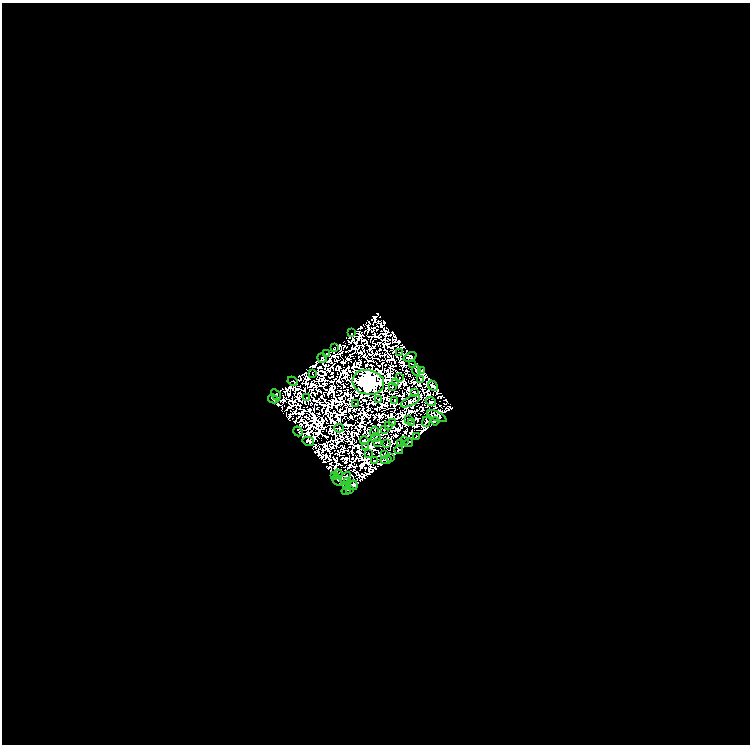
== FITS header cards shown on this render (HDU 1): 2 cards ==
NAXIS1  =                  748
NAXIS2  =                  742

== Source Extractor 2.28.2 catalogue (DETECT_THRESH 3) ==
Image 748 x 742 px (HDU 1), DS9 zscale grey, 1 PNG px = 1 image px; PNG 752 x 746 px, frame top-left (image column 1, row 742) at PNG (2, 3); each listed source drawn as its Kron ellipse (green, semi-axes under 4 px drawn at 4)
Background 0.0329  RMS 1.7e-06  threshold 5.02e-06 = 3 sigma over >= 5 px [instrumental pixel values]
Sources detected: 136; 74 with non-positive FLUX_AUTO (blend fragments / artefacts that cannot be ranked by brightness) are neither listed nor drawn; the other 62 listed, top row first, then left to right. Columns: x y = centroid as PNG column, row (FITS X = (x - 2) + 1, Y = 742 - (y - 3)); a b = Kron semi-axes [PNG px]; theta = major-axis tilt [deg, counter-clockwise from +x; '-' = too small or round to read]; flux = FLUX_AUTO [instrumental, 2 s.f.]
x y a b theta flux
351 333 2 2 - 0.52
334 348 4 2 - 0.55
400 353 3 2 - 0.35
326 354 3 3 - 0.032
410 357 7 3 23 0.14
322 358 5 3 - 0.83
413 364 2 2 - 0.012
416 370 5 2 - 0.4
422 370 4 3 - 0.034
312 374 3 2 - 0.43
400 377 2 2 - 0.056
421 379 2 2 - 0.16
293 381 5 2 - 0.39
368 382 16 12 -11 1300
396 382 2 2 - 0.79
393 386 2 2 - 0.19
433 386 5 4 - 0.58
414 392 3 2 - 0.4
276 395 6 3 -58 1.4
306 397 2 2 - 0.54
273 399 5 3 - 1.2
379 399 2 2 - 0.65
395 400 3 2 - 0.061
410 401 10 4 28 0.15
431 401 5 2 - 0.57
356 404 2 2 - 0.17
437 416 10 4 -25 2.3
409 419 4 2 - 0.021
435 421 4 3 - 1.8
392 422 2 2 - 0.7
426 422 5 2 - 0.66
411 423 4 2 - 0.036
388 426 2 2 - 0.6
339 428 5 3 - 0.25
384 430 3 2 - 0.31
298 431 5 2 - 0.12
374 431 5 2 - 0.17
417 437 2 2 - 0.17
376 438 5 2 - 0.27
405 440 2 2 - 0.73
308 441 6 4 -13 0.54
365 441 5 2 - 1.3
378 443 4 2 - 0.24
387 443 2 2 - 0.39
408 443 4 2 - 0.0026
400 444 3 2 - 0.21
365 447 2 2 - 0.35
399 450 4 3 - 1.5
368 454 2 2 - 0.93
384 454 4 2 - 0.46
391 457 2 2 - 0.56
386 460 5 3 - 0.53
374 461 3 2 - 0.62
338 474 4 2 - 0.025
335 476 3 2 - 0.35
345 477 6 3 47 0.51
337 480 6 2 -58 1.9
347 481 2 2 - 0.48
353 485 5 4 - 1.6
347 486 3 2 - 0.14
349 489 3 2 - 0.058
346 491 4 2 - 0.57
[74 non-positive-flux detections neither listed nor drawn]